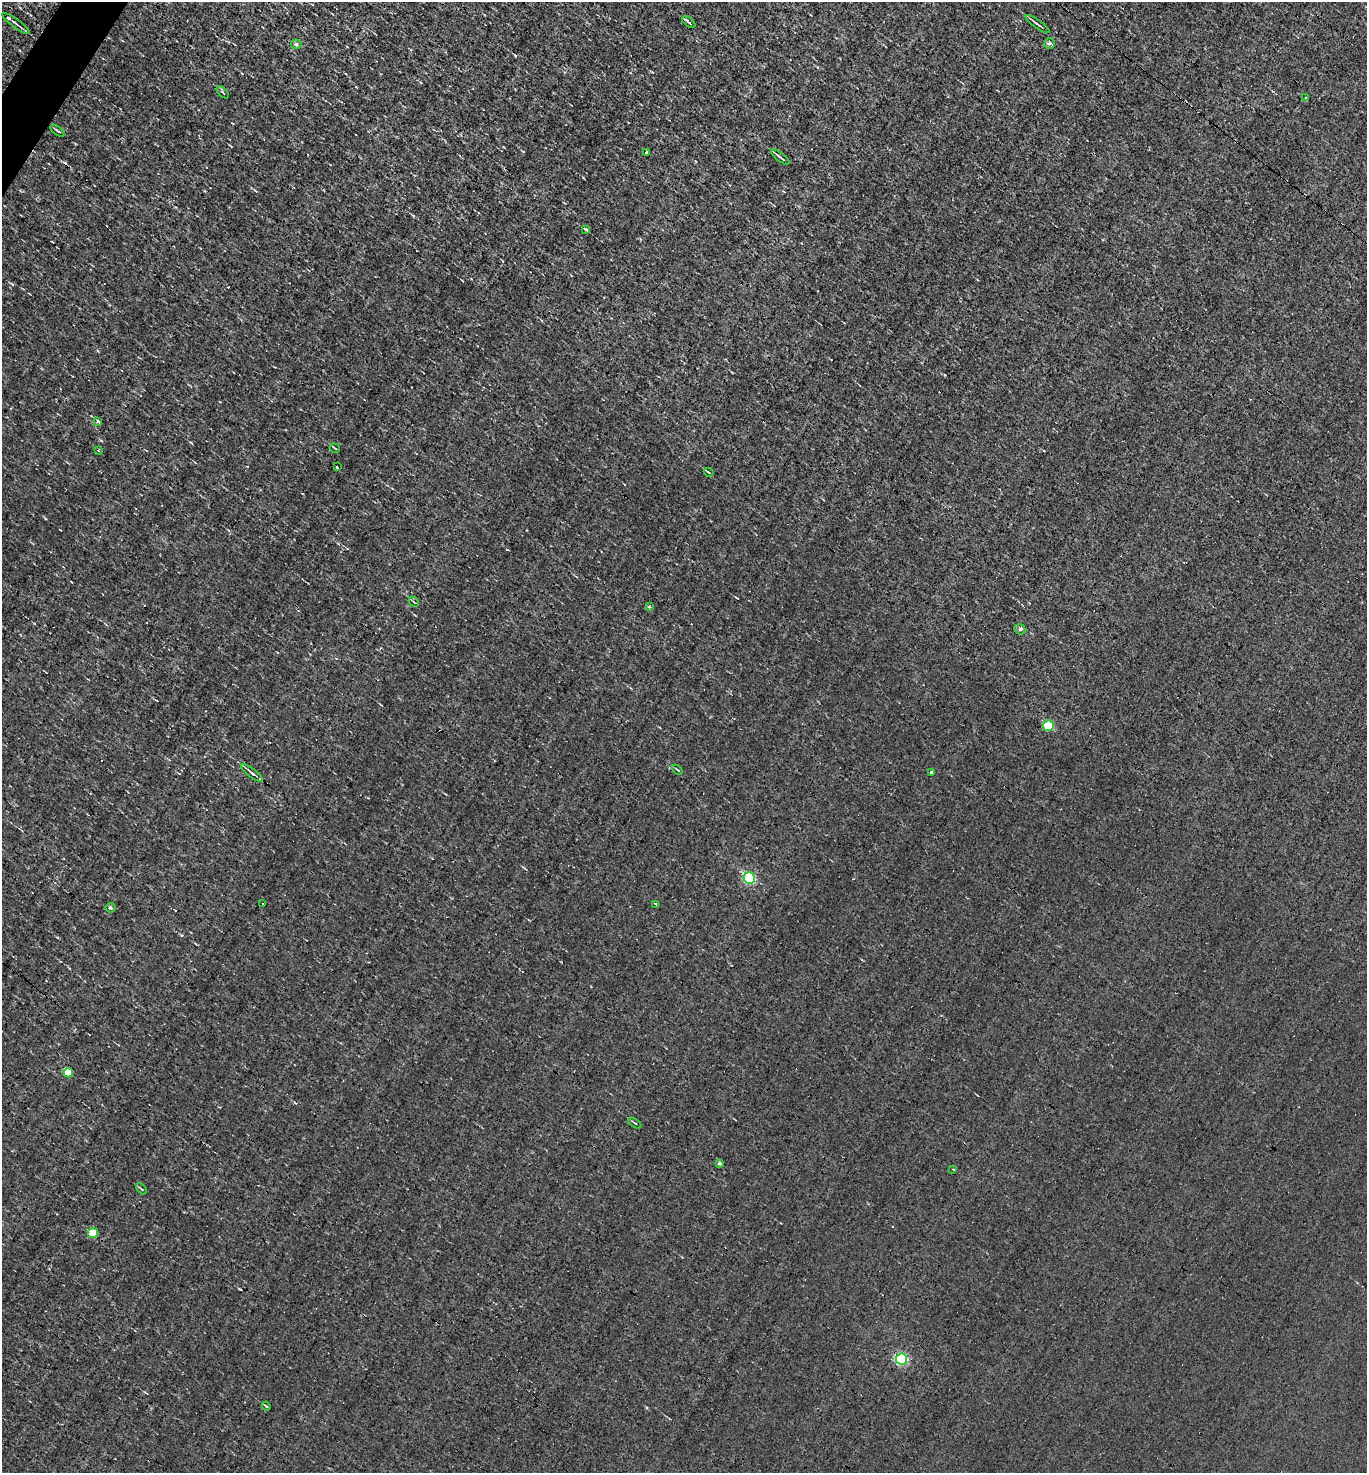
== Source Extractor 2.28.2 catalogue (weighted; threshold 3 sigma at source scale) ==
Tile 11 of 4 x 4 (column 3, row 3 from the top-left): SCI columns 2872-4236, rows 1471-2941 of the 5884 x 5882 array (HDU 1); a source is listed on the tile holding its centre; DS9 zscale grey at full resolution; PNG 1369 x 1475 px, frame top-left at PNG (2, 2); each listed source drawn as its Kron ellipse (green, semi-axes under 4 px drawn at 4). Shown black and unused: <1% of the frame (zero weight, under 3 of 4 exposures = <1% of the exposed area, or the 3 px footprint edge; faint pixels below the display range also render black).
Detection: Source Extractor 2.28.2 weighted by HDU 2 'WHT'; one run over the whole footprint, this tile lists its part. Background -8.04e-04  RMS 0.037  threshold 0.168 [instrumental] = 3 sigma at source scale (4.5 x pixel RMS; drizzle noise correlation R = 1.50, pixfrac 1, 0.05/0.05 arcsec/px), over >= 5 px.
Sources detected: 41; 5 cosmic-ray / hot-pixel residue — neither listed nor drawn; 1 inside a brighter listed object's ellipse — not listed separately; the other 35 listed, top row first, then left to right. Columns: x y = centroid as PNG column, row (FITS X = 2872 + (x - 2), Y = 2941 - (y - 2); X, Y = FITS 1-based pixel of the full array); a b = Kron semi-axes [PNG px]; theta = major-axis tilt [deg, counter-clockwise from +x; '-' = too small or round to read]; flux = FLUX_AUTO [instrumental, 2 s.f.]
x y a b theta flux
689 22 8 3 -37 7
16 23 17 2 -37 11
1038 24 14 2 -35 9.2
296 44 5 5 - 5
1050 44 5 5 - 7.2
223 92 7 3 -45 4.3
1306 98 3 3 - 19
58 131 8 2 -35 5.8
647 152 3 2 - 5.2
780 157 11 2 -38 8
586 230 3 3 - 16
98 421 4 3 - 15
335 448 5 2 - 3.9
98 450 3 3 - 4.5
337 467 3 3 - 6.7
709 472 5 2 - 3.9
414 602 6 3 -44 3.5
649 607 3 3 - 4.7
1020 629 6 5 - 6.5
1048 726 5 5 - 150
677 770 6 2 -44 3.3
252 773 13 3 -38 11
931 773 3 3 - 17
749 878 6 5 - 420
263 904 3 2 - 4.3
656 904 3 3 - 11
111 908 5 5 - 8.9
68 1073 4 4 - 110
635 1123 7 3 -33 4
719 1163 4 4 - 5.7
953 1169 3 2 - 5.6
141 1189 6 2 -45 3.7
93 1233 5 5 - 120
902 1359 5 5 - 480
266 1406 4 2 - 3.5